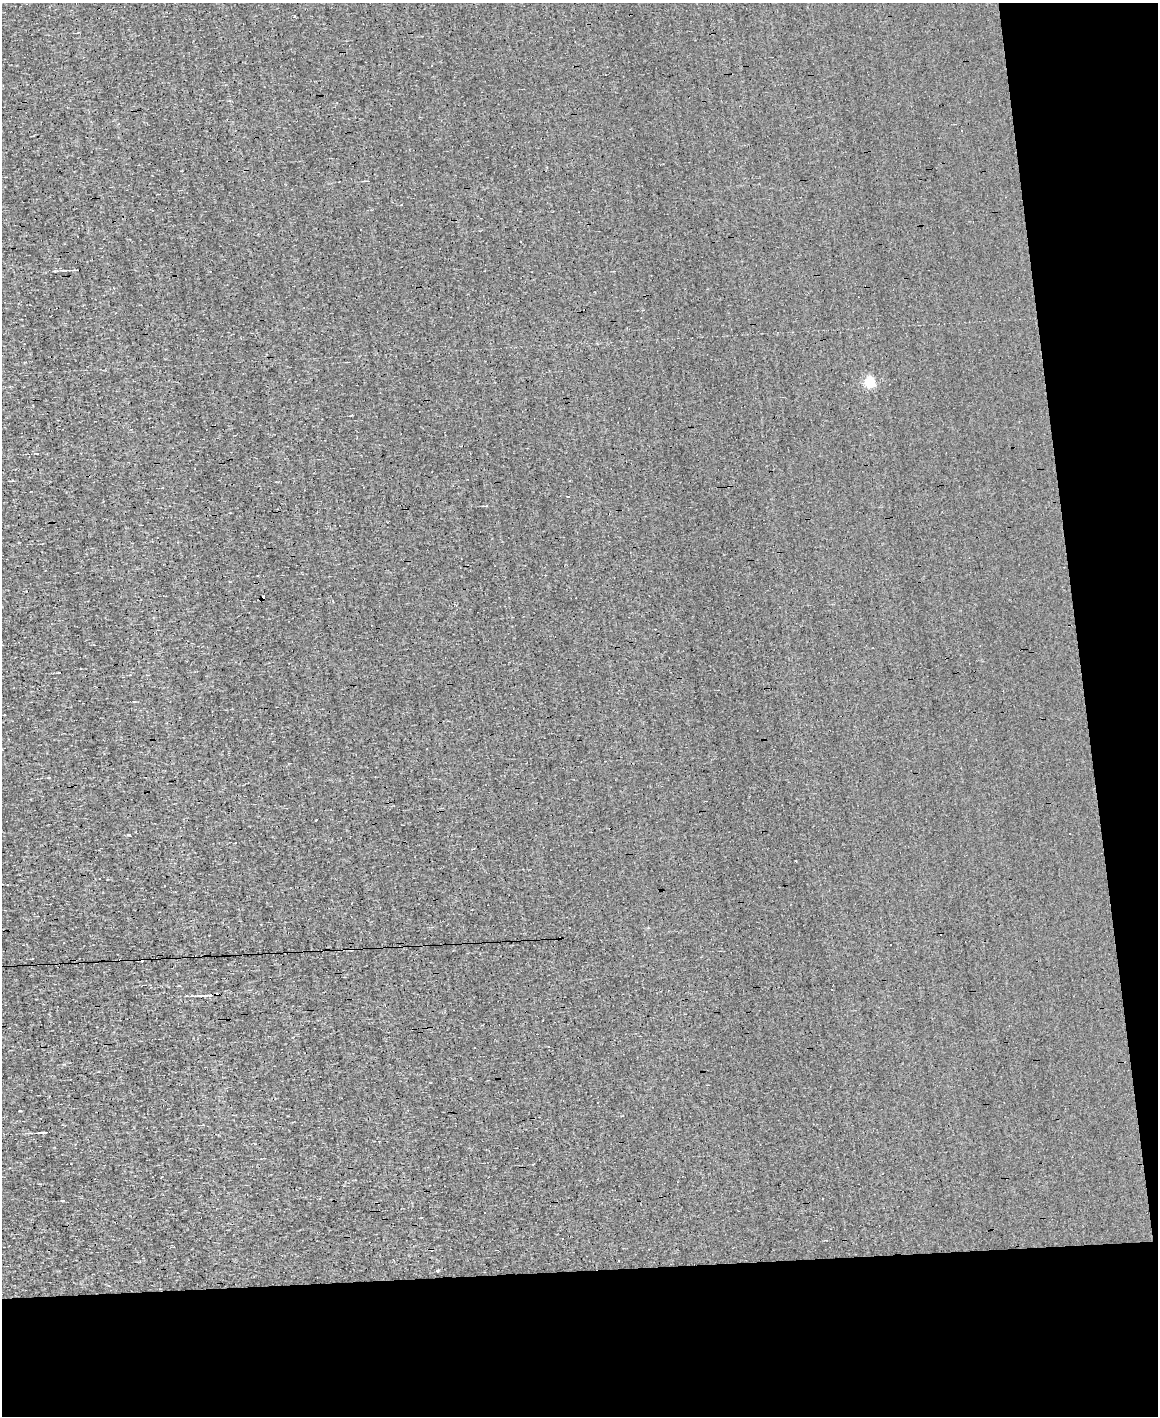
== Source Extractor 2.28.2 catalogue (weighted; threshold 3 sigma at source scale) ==
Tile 12 of 4 x 3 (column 4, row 3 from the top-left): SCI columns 3470-4625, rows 222-1635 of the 4625 x 4573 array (HDU 1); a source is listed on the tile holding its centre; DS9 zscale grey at full resolution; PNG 1160 x 1418 px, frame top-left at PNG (2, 3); no overlay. Shown black and unused: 17% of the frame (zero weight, under 3 of 4 exposures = <1% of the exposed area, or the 3 px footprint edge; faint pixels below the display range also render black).
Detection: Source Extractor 2.28.2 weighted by HDU 2 'WHT'; one run over the whole footprint, this tile lists its part. Background 1.57e-04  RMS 0.04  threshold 0.179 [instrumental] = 3 sigma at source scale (4.5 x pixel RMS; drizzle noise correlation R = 1.50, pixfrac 1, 0.05/0.05 arcsec/px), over >= 5 px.
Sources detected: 17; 7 cosmic-ray / hot-pixel residue — not listed; the other 10 listed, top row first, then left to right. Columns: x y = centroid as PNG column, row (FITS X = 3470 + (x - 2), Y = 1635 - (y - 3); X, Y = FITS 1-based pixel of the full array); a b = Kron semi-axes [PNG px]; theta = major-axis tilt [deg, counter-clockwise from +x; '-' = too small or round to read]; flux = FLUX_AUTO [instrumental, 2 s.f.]
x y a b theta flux
75 270 10 3 1 6.5
869 382 5 5 - 290
12 481 5 3 - 3.1
568 496 3 3 - 12
4 715 3 2 - 4.1
316 820 3 2 - 4.9
1070 834 3 2 - 3.1
207 995 19 4 2 27
44 1132 7 2 -5 5.1
438 1270 4 3 - 3.7
Unlisted compact peaks at least as high as the median listed source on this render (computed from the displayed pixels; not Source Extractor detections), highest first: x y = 129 835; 55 271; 20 1111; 63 1201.